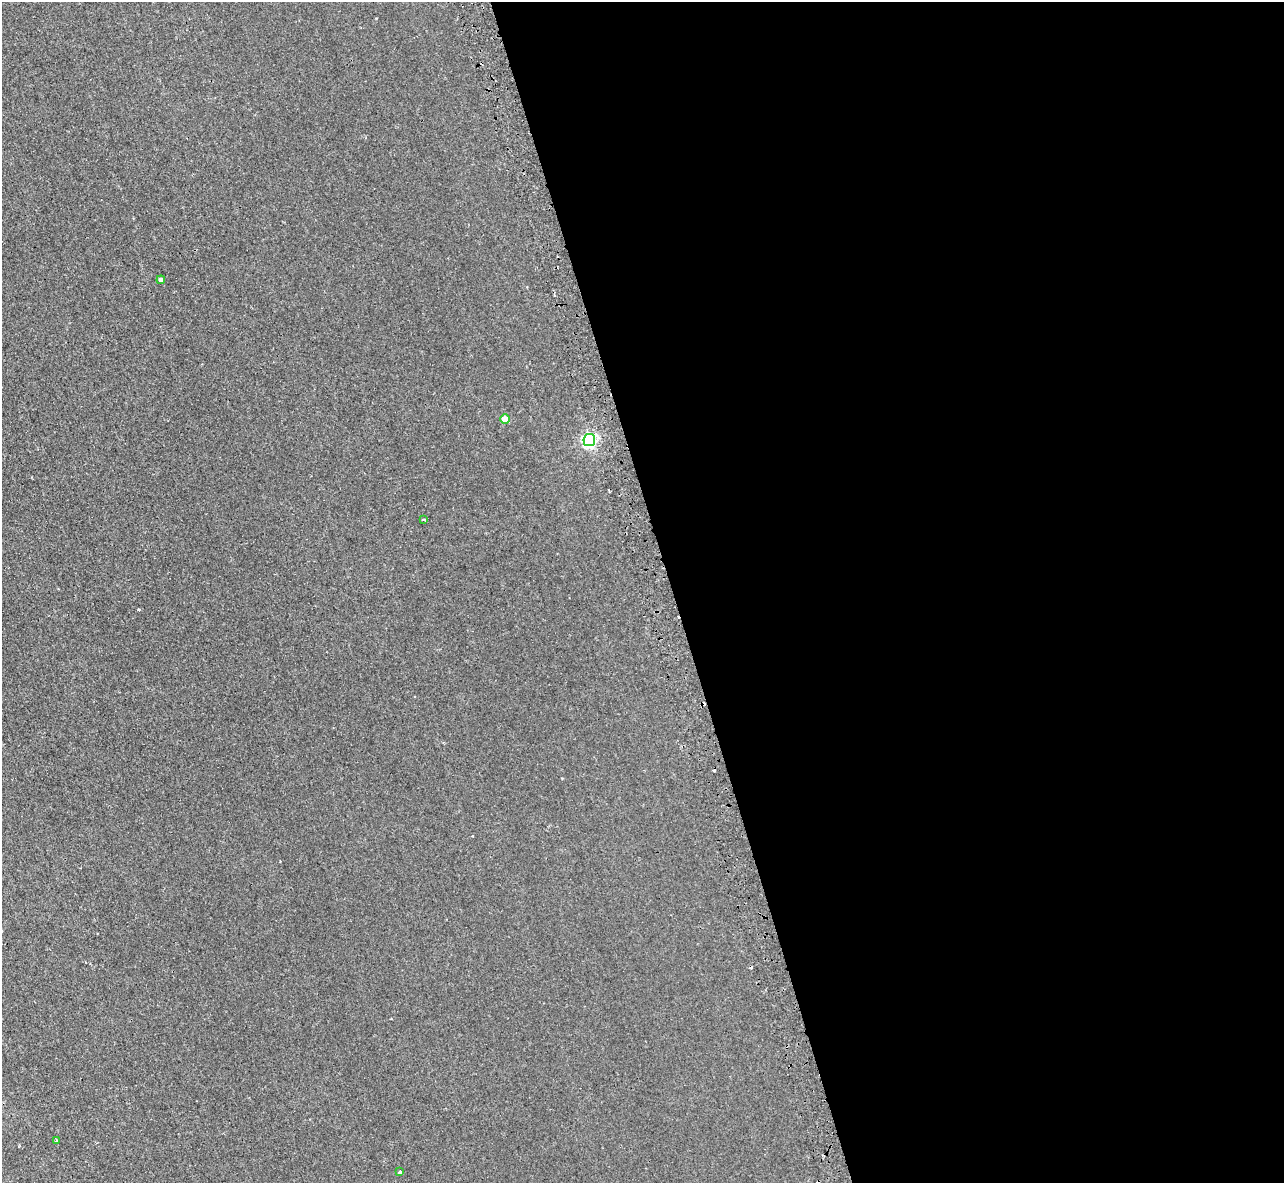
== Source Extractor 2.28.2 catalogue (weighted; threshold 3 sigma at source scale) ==
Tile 8 of 4 x 4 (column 4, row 2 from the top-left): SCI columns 3896-5177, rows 2541-3721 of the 5225 x 5202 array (HDU 1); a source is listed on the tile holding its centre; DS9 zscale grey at full resolution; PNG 1286 x 1185 px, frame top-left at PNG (2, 2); each listed source drawn as its Kron ellipse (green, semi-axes under 4 px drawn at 4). Shown black and unused: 48% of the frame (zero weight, under 2 of 3 exposures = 4% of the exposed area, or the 3 px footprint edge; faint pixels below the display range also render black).
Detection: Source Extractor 2.28.2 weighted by HDU 2 'WHT'; one run over the whole footprint, this tile lists its part. Background 0.00208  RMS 0.0037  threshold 0.0165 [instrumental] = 3 sigma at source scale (4.5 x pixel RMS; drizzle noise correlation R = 1.50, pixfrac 1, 0.05/0.05 arcsec/px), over >= 5 px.
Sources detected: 11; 5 cosmic-ray / hot-pixel residue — neither listed nor drawn; the other 6 listed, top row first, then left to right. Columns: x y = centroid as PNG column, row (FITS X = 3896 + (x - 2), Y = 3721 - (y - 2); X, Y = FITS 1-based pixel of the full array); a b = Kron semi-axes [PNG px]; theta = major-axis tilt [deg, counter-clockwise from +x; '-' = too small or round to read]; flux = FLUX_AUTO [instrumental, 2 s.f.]
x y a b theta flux
161 280 4 4 - 1.4
505 419 4 4 - 5.7
589 440 6 6 - 75
424 520 4 3 - 0.45
57 1141 3 3 - 0.83
400 1172 3 3 - 0.75